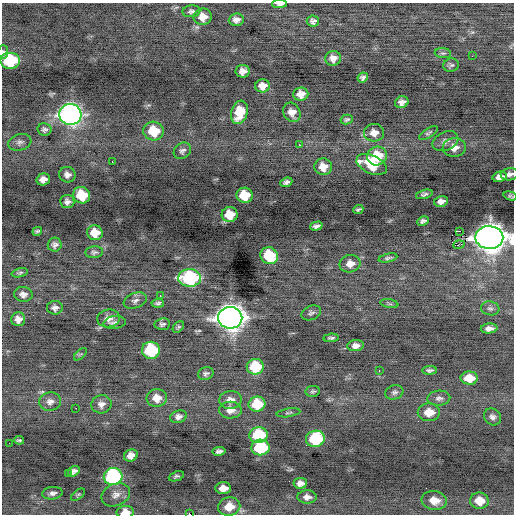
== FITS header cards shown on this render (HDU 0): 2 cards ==
NAXIS1  =                  512 / Axis length
NAXIS2  =                  512 / Axis length

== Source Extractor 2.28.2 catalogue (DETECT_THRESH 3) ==
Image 512 x 512 px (HDU 0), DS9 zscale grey, 1 PNG px = 1 image px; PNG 516 x 516 px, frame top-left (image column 1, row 512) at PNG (2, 3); each listed source drawn as its Kron ellipse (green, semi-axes under 4 px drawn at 4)
Background -0.272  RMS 0.8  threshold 2.4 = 3 sigma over >= 5 px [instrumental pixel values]
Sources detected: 120; all 120 listed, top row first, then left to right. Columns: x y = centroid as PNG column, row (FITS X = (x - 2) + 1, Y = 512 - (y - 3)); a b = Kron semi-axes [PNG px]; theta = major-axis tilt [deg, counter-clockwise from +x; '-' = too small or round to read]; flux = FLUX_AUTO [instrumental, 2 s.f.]
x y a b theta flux
280 4 7 3 0 230
191 11 9 6 8 160
203 17 9 8 - 540
236 20 7 6 - 250
313 21 6 5 - 180
3 52 7 5 87 140
443 53 8 5 -7 120
472 56 3 2 - 56
333 58 8 7 - 330
10 60 10 8 0 3700
451 65 8 6 13 130
243 71 7 6 - 300
363 78 5 4 - 150
262 86 7 6 - 440
301 94 7 6 - 440
402 102 7 6 - 250
239 112 12 8 74 1200
292 112 10 8 -61 450
70 114 11 10 - 31000
346 120 6 4 13 110
44 129 7 6 - 150
154 131 10 9 - 1600
374 133 10 9 - 430
428 133 11 4 33 110
445 141 13 9 24 280
20 142 12 8 16 220
299 145 2 2 - 240
454 147 11 9 4 470
182 151 9 7 39 180
377 156 10 9 - 1800
112 162 2 2 - 150
372 164 16 9 -25 1900
323 167 8 8 - 590
510 174 9 6 10 190
67 175 8 7 - 260
500 177 7 5 15 310
43 179 7 6 - 350
286 182 6 4 23 160
424 194 8 4 16 140
82 195 9 8 - 1800
244 195 8 7 - 1500
510 196 7 4 -18 100
67 201 7 6 - 220
441 201 7 5 13 270
358 209 5 3 - 84
230 215 8 7 - 1100
423 221 6 4 25 150
316 226 6 4 16 160
37 231 5 3 - 100
459 231 4 2 - 7800
95 233 8 7 - 800
489 238 14 11 -1 75000
55 245 7 7 - 180
459 245 6 2 19 630
94 252 9 6 6 140
269 256 9 8 - 2500
388 258 9 4 13 130
350 264 10 8 12 470
20 273 8 4 14 95
190 278 11 9 -2 6400
23 294 9 7 -7 270
160 296 3 2 - 70
135 301 12 7 21 210
158 303 6 4 6 130
389 304 9 4 -9 100
55 308 8 6 0 220
490 308 9 7 -9 180
311 313 10 7 23 170
108 318 11 9 6 340
230 318 12 11 - 58000
18 319 7 7 - 310
114 323 11 6 8 190
162 324 8 6 5 140
178 327 7 4 48 87
489 328 8 5 4 260
331 338 7 4 4 120
356 346 8 5 7 270
151 350 9 8 - 4100
80 354 8 3 44 65
255 367 8 7 - 2700
429 370 7 4 3 120
379 371 2 2 - 120
206 373 8 6 17 150
469 378 8 6 0 920
313 391 7 5 10 100
394 392 9 7 19 170
157 398 10 9 - 580
439 398 11 7 4 220
230 400 11 9 7 390
50 402 11 9 10 290
101 404 10 9 - 290
257 404 8 7 - 1800
76 408 2 2 - 410
230 410 11 8 1 420
429 412 11 9 1 750
289 413 12 4 8 99
178 417 8 6 16 220
492 417 9 8 - 210
259 435 9 8 - 3100
315 439 9 8 - 4200
19 440 5 3 - 90
9 443 2 2 - 46
260 447 9 8 - 4200
219 451 6 4 8 160
131 455 7 6 - 420
74 471 6 5 - 170
68 474 2 2 - 36
176 476 8 4 22 110
113 477 9 8 - 9400
300 483 7 5 6 270
223 488 8 6 3 550
52 493 10 6 6 230
78 495 8 4 40 89
116 495 15 11 23 440
307 497 10 6 -1 290
434 500 12 9 -8 630
479 501 9 8 - 790
229 507 11 9 11 880
125 512 9 6 1 620
190 514 3 2 - 590
At the frame edge (FLAGS 8, measured only in part): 7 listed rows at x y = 280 4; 3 52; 510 174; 510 196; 489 238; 125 512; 190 514